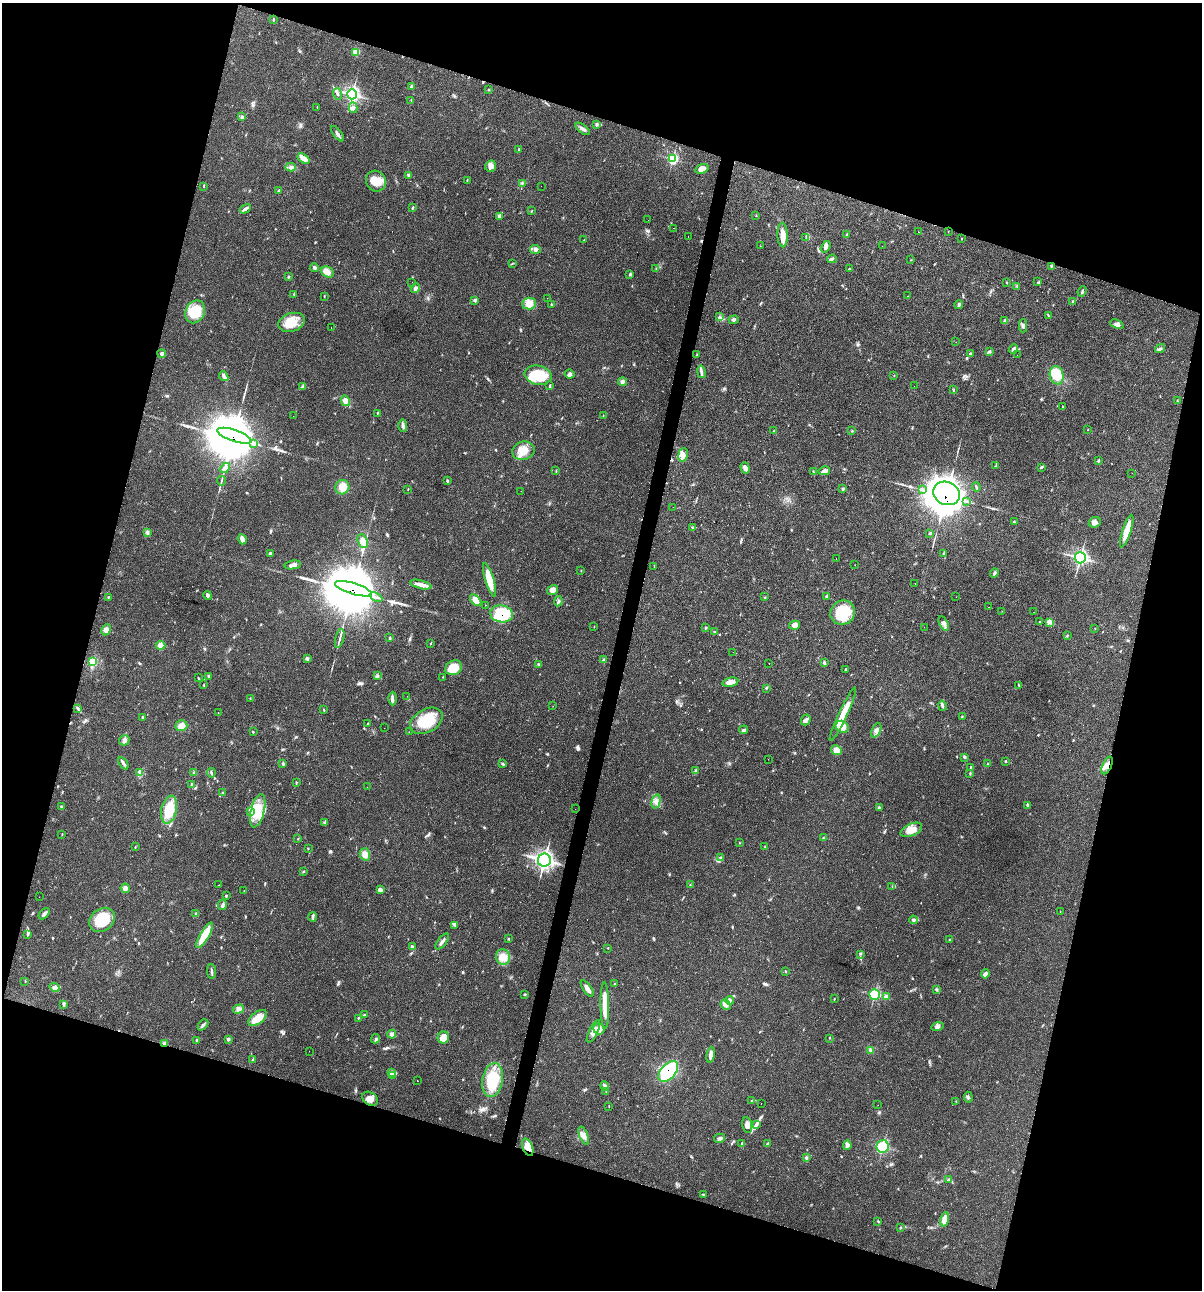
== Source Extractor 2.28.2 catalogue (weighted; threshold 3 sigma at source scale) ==
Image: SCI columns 124-4921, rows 3-5154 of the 5169 x 5155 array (HDU 1 of 3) = the unmasked area's bounding box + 8 px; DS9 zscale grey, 4 x 4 block average (1 PNG px = mean of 4 x 4 image px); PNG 1204 x 1292 px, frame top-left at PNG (2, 3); each listed source drawn as its Kron ellipse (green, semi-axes under 4 px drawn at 4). Shown black and unused: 34% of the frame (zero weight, under 2 of 3 exposures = <1% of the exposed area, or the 3 px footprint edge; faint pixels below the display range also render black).
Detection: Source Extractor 2.28.2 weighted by HDU 2 'WHT'. Background 0.0685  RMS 0.0055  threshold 0.0247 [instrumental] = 3 sigma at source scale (4.5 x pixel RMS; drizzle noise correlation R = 1.50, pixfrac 1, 0.05/0.05 arcsec/px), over >= 5 px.
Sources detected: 376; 7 inside a brighter object's white glare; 4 cosmic-ray / hot-pixel residue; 1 long thin detection or spike segment (spike, bleed or trail) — neither listed nor drawn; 4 coinciding with a brighter row at this scale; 9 inside a brighter listed object's ellipse — not listed separately; the other 351 listed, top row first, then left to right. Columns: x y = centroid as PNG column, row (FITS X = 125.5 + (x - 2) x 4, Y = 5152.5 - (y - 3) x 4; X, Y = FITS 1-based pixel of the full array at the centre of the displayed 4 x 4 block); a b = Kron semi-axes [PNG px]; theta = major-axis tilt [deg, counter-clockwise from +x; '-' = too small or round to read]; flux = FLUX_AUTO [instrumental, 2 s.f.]
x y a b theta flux
273 19 3 2 - 2.3
356 52 3 3 - 31
411 87 4 2 - 5.6
489 89 2 2 - 1.3
337 94 6 2 -72 4.9
352 94 5 5 - 270
411 100 2 2 - 1.9
317 108 2 2 - 1
353 108 5 3 - 7.2
242 117 4 2 - 6.1
596 125 3 2 - 2.4
583 129 9 3 -37 11
337 134 9 3 -52 9.2
519 149 2 2 - 1.4
304 159 6 3 -34 23
673 159 4 4 - 97
491 166 6 5 - 18
291 167 5 2 - 6.7
702 169 7 4 18 25
409 176 4 2 - 3.9
376 181 10 10 - 43
467 181 2 2 - 1.4
522 183 3 2 - 1.6
541 186 2 2 - 1.4
204 187 2 2 - 1
279 191 4 2 - 3.8
413 208 4 2 - 2.7
245 209 6 3 28 7
532 211 2 2 - 1.8
499 216 4 3 - 7.6
756 216 2 2 - 0.78
648 220 2 2 - 0.89
673 228 2 2 - 1.9
918 232 2 2 - 0.67
948 232 2 2 - 0.62
783 235 12 5 -88 30
847 235 3 2 - 3.3
688 236 2 2 - 0.49
806 238 2 2 - 1.3
961 239 2 2 - 1.3
584 240 3 2 - 2.2
760 246 2 2 - 0.54
882 246 2 2 - 0.54
826 247 6 3 58 8.6
535 249 5 4 - 12
832 259 5 3 - 5.1
911 260 2 2 - 1.3
512 264 2 2 - 1.2
1051 266 2 2 - 3
314 268 4 3 - 5.9
656 269 3 2 - 2.1
849 269 3 2 - 2
328 272 7 5 -28 20
630 274 3 2 - 3.7
288 276 3 2 - 2.5
412 282 2 2 - 0.54
1007 282 2 2 - 1.7
1038 282 2 2 - 1.7
1017 286 3 2 - 2.7
415 288 5 3 - 6.9
1082 291 5 2 - 5.2
294 294 2 2 - 1.7
324 296 2 2 - 1.2
907 296 2 2 - 0.87
547 298 2 2 - 0.59
475 300 4 2 - 4.2
1073 302 3 3 - 3.9
529 303 7 6 - 23
551 304 3 2 - 2.7
959 304 5 3 - 7.9
195 312 12 9 66 110
1048 316 4 2 - 2.8
719 317 3 2 - 3
734 320 5 3 - 5.6
1005 320 4 2 - 3.2
291 322 13 9 18 59
1117 324 7 3 -22 12
1023 326 6 3 89 6.4
331 328 2 2 - 0.64
956 342 2 2 - 0.48
1013 349 5 3 - 8.1
1160 349 5 3 - 5.8
990 351 2 2 - 1.7
970 353 3 2 - 2.7
162 354 4 3 - 6.6
697 355 2 2 - 1.4
1017 355 2 2 - 0.45
701 372 6 3 -79 9.1
570 374 5 4 - 7.7
538 375 14 9 -13 110
1057 375 9 7 -79 84
224 376 5 3 - 8
894 376 2 2 - 1
622 382 4 3 - 9.6
550 386 4 2 - 3.6
914 386 2 2 - 0.67
302 387 2 2 - 2.8
954 389 2 2 - 1.1
345 401 5 4 - 18
1177 401 2 2 - 1
1062 406 2 2 - 0.99
377 413 2 2 - 1.7
293 416 2 2 - 0.85
603 416 2 2 - 0.87
403 426 6 3 -89 8.6
1088 430 2 2 - 1
774 431 2 2 - 1.7
852 431 2 2 - 1.2
234 436 18 5 -19 4700
253 443 3 2 - 4.2
523 451 11 9 15 50
683 455 7 4 82 17
1098 461 3 2 - 2.9
996 465 3 2 - 3.4
1041 467 4 2 - 3
225 468 6 3 42 12
745 468 6 3 -72 8.7
556 471 2 2 - 0.93
824 471 6 2 14 15
813 472 2 2 - 1.4
1132 473 2 2 - 0.53
221 481 5 2 - 4.5
447 481 3 2 - 3.3
342 487 7 7 - 38
976 487 5 2 - 3.6
843 489 3 3 - 4
408 490 2 2 - 0.94
922 490 4 2 - 4.3
521 491 2 2 - 0.9
946 493 14 11 -26 3100
967 502 3 2 - 4.5
673 507 2 2 - 0.56
1014 522 2 2 - 2.2
1095 522 6 5 - 12
693 528 3 2 - 1.8
1127 531 17 3 72 65
147 533 4 2 - 5.3
929 533 3 2 - 3.4
242 539 5 2 - 23
363 541 7 5 -69 21
944 553 4 2 - 3.5
270 554 3 2 - 8.6
1080 558 5 5 - 210
836 559 2 2 - 1.7
293 565 8 4 10 16
855 565 2 2 - 0.59
654 567 2 2 - 1.3
581 571 2 2 - 1.4
994 573 5 2 - 6.4
489 580 17 4 -73 73
915 584 2 2 - 0.95
421 585 11 4 -14 20
353 589 19 5 -17 6600
553 590 6 4 37 19
208 595 4 3 - 6.8
108 597 2 2 - 1.8
376 597 7 2 -26 8.4
765 597 2 2 - 1.3
827 597 2 2 - 5.4
956 597 2 2 - 6.8
476 600 7 4 -46 32
558 601 5 2 - 4.7
485 605 2 2 - 0.82
989 607 2 2 - 3.5
1002 611 2 2 - 1.6
1034 612 2 2 - 0.42
843 613 12 11 - 110
502 614 11 8 -10 160
1039 622 2 2 - 1.7
1049 622 3 2 - 3.8
944 623 8 4 -63 13
795 625 5 4 - 18
594 627 2 2 - 1.1
924 627 2 2 - 0.53
705 628 3 2 - 3
1095 629 2 2 - 1
106 630 6 4 63 16
715 632 2 2 - 1.2
1067 635 2 2 - 1.3
390 637 3 2 - 2.5
340 639 9 2 75 8.8
430 644 3 2 - 1.8
161 645 5 4 - 21
733 652 2 2 - 1.1
307 659 4 3 - 5.2
604 660 3 2 - 3.6
92 661 3 3 - 45
824 662 2 2 - 3.6
769 663 2 2 - 4.1
538 664 2 2 - 2.3
454 668 9 7 25 64
846 669 3 2 - 2.5
377 675 3 2 - 2.8
208 676 2 2 - 2.3
443 677 2 2 - 1.3
198 678 2 2 - 2.2
730 682 8 4 12 20
204 685 2 2 - 1.3
1018 685 3 2 - 2.2
766 689 2 2 - 1.4
407 696 2 2 - 1.2
250 698 2 2 - 1.4
393 699 7 2 89 8.1
553 706 2 2 - 0.78
942 706 5 3 - 5.7
78 709 3 2 - 1.3
324 710 3 2 - 2.7
218 713 2 2 - 1.1
843 714 29 3 65 75
142 717 3 2 - 3
962 717 3 2 - 2.4
806 720 5 4 - 11
426 721 17 11 29 110
367 723 2 2 - 1.5
181 726 6 5 - 26
842 727 7 5 -33 29
384 728 2 2 - 0.42
744 730 4 2 - 4.2
876 730 7 4 64 13
253 732 3 2 - 2.3
409 732 2 2 - 0.57
124 740 5 5 - 12
836 750 5 4 - 32
965 757 3 2 - 2.9
768 759 2 2 - 0.8
1005 761 2 2 - 2.4
123 763 7 3 -56 9.3
283 764 3 2 - 3.5
503 764 2 2 - 1.9
988 764 2 2 - 2.4
1107 765 9 4 67 25
970 767 2 2 - 2
696 770 3 3 - 3.9
140 772 3 2 - 4
194 772 3 2 - 2.4
211 773 5 2 - 4.4
970 773 3 2 - 2.3
296 782 2 2 - 1.6
191 784 3 2 - 2.9
367 787 2 2 - 1
223 793 3 2 - 2.8
656 801 7 4 76 15
1027 805 3 2 - 4.5
62 807 3 2 - 2.5
879 807 4 2 - 3.3
575 809 2 2 - 0.55
169 810 14 7 77 98
251 811 4 2 - 4.3
258 811 17 7 76 74
325 822 3 2 - 3.3
911 830 11 6 24 38
62 834 3 2 - 1.6
823 838 2 2 - 1.1
298 839 2 2 - 0.99
739 843 2 2 - 1.5
135 847 3 2 - 1.6
765 847 2 2 - 1.1
308 848 2 2 - 1.5
365 854 6 5 - 23
721 858 4 2 - 4.3
544 860 6 6 - 380
303 871 2 2 - 1.7
219 885 2 2 - 1.3
690 885 2 2 - 1.8
892 886 2 2 - 1
125 888 4 4 - 15
380 890 4 3 - 5.7
244 891 2 2 - 0.95
226 895 3 2 - 2.7
39 897 2 2 - 1.4
222 905 5 2 - 5.7
1060 912 2 2 - 0.78
196 913 2 2 - 2.3
44 914 6 3 48 9.3
313 917 5 2 - 4.1
102 920 14 11 37 100
913 920 4 3 - 5.9
455 925 2 2 - 1.3
28 934 2 2 - 2.4
205 935 15 4 60 64
508 938 2 2 - 2.6
950 940 2 2 - 1.2
442 942 9 2 52 10
412 947 4 3 - 4.6
607 948 2 2 - 0.9
861 954 2 2 - 1.2
503 957 8 7 - 30
212 972 7 2 -85 6.5
785 972 2 2 - 1.9
985 974 4 3 - 9.8
25 981 3 2 - 1.5
614 984 2 2 - 1.5
54 987 5 2 - 7.2
587 988 9 3 -56 17
937 989 4 2 - 4.1
524 994 3 2 - 3.4
875 994 5 5 - 88
886 996 4 3 - 6.2
834 999 2 2 - 1.3
730 1000 4 3 - 7.1
64 1004 3 2 - 5.1
605 1005 23 4 -89 59
726 1005 6 4 -48 13
239 1009 5 4 - 11
365 1015 3 2 - 3.4
258 1018 11 6 38 51
358 1018 3 2 - 2.2
203 1025 6 3 48 6.6
938 1027 6 3 15 8.2
599 1029 6 5 - 21
593 1031 12 3 64 22
392 1034 4 4 - 9.2
443 1038 6 5 - 43
830 1038 2 2 - 1.9
228 1039 4 2 - 3.7
375 1039 5 2 - 4
196 1040 3 2 - 2.5
165 1043 4 4 - 7.3
871 1050 3 3 - 5.8
309 1051 2 2 - 0.49
711 1055 8 3 81 18
252 1060 3 2 - 2.4
668 1071 12 7 49 200
392 1073 4 2 - 6
392 1076 4 2 - 5.1
492 1080 17 10 79 140
417 1081 2 2 - 2.7
605 1086 5 4 - 8.1
606 1092 2 2 - 0.71
968 1097 5 2 - 4.2
370 1099 8 6 -34 23
752 1101 2 2 - 2.7
956 1101 3 2 - 2
761 1103 2 2 - 0.68
878 1105 2 2 - 0.67
609 1106 2 2 - 1
747 1125 8 5 -79 15
756 1125 3 2 - 5.2
584 1136 9 4 -68 18
719 1138 5 4 - 8.3
742 1144 4 2 - 4.2
768 1144 2 2 - 1.8
847 1145 5 3 - 8.1
883 1146 6 6 - 94
528 1147 9 5 -68 25
806 1158 3 2 - 3.9
949 1179 2 2 - 2.9
703 1194 2 2 - 1.6
944 1219 7 4 77 28
878 1221 2 2 - 1.6
900 1227 2 2 - 1.9
Overlapping masked pixels (flux is a lower limit): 7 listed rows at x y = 234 436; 946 493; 353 589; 502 614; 1107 765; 165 1043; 668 1071
Diffuse or blended objects may show on this block-average render without a row.